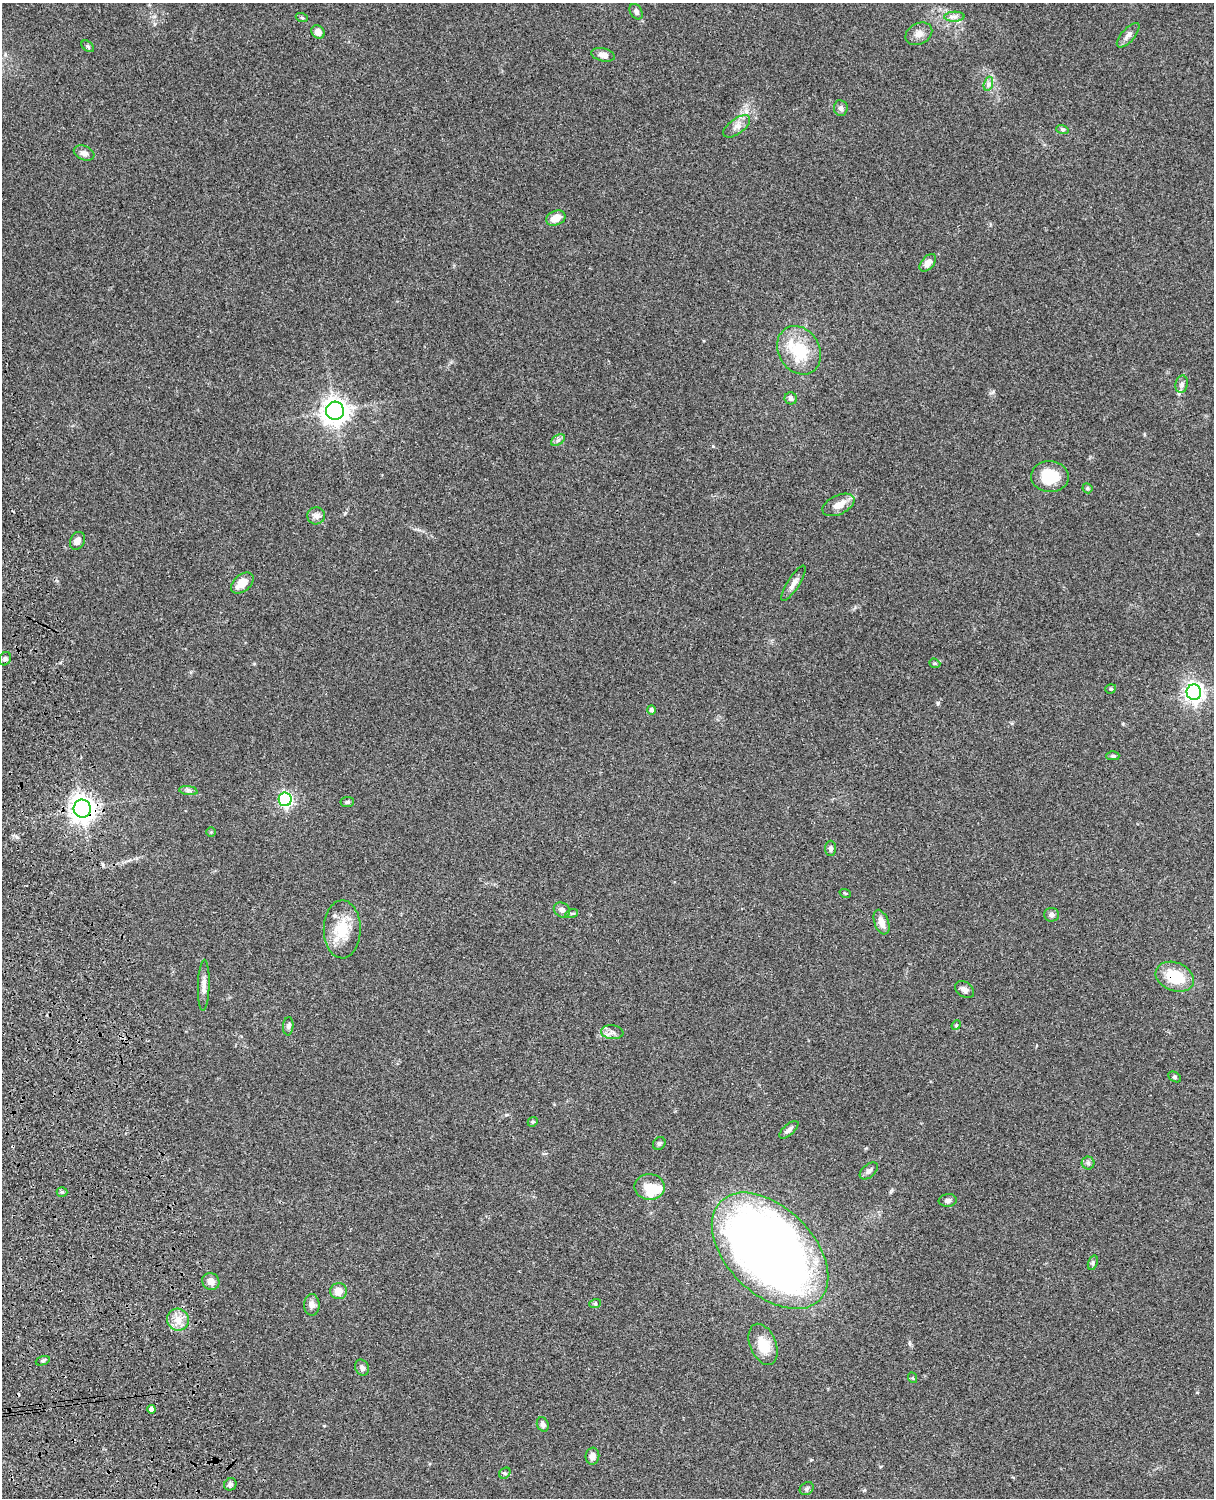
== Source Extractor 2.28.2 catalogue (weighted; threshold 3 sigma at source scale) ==
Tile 7 of 4 x 3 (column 3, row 2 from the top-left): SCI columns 2546-3757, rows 1773-3268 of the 5088 x 4927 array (HDU 1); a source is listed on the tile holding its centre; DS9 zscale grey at full resolution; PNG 1216 x 1500 px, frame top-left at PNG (2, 3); each listed source drawn as its Kron ellipse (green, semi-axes under 4 px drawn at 4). Shown black and unused: <1% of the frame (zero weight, under 3 of 4 exposures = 6% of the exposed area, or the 3 px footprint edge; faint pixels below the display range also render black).
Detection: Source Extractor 2.28.2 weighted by HDU 2 'WHT'; one run over the whole footprint, this tile lists its part. Background 0.0838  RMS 0.006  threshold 0.0269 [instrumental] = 3 sigma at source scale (4.5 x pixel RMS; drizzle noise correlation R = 1.50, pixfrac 1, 0.05/0.05 arcsec/px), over >= 5 px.
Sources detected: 82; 1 cosmic-ray / hot-pixel residue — neither listed nor drawn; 4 inside a brighter listed object's ellipse — not listed separately; the other 77 listed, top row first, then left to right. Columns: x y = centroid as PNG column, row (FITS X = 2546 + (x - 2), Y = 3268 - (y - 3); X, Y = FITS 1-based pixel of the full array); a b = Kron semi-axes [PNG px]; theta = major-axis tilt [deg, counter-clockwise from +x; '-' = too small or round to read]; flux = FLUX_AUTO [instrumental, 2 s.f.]
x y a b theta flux
636 12 8 5 -59 2
954 17 10 5 1 2.1
302 18 6 4 -19 0.71
318 32 7 6 - 3.7
919 34 14 10 27 4
1128 35 15 6 48 3.3
88 46 7 5 -41 0.98
603 55 12 6 -13 3.9
988 84 7 4 72 1.5
841 108 8 6 -83 2
737 126 16 7 36 3.9
1062 129 6 4 -19 0.95
84 153 11 7 -20 2.7
556 218 10 7 21 6.5
928 263 10 6 51 3.7
799 350 25 20 -59 26
1182 384 9 6 79 1.8
791 398 6 6 - 1.7
335 411 9 9 - 550
558 440 8 5 34 1.5
1050 477 19 15 -2 19
1087 488 5 5 - 1.1
838 505 17 9 25 6.4
316 516 9 8 - 2.9
77 541 9 7 64 3.2
242 583 13 8 40 7.3
794 583 20 6 58 3.8
5 659 7 6 - 1.4
935 663 6 4 -20 0.74
1111 689 5 4 - 0.82
1194 692 8 7 - 310
651 710 5 4 - 1.6
1113 756 6 4 1 1.2
188 791 9 4 -8 1.5
285 799 7 6 - 120
347 802 7 5 9 1.1
82 809 9 8 - 540
211 832 5 4 - 0.59
831 848 8 5 -90 1.7
845 893 6 3 -18 0.65
562 910 8 7 - 2.3
572 913 6 4 18 0.84
1052 915 7 6 - 2.1
881 922 13 7 -70 4.8
342 929 29 18 90 18
1175 977 20 14 -22 21
204 985 25 6 88 3.9
965 990 10 7 -34 2.7
956 1025 5 4 - 0.68
288 1026 9 5 85 1.4
612 1032 11 7 -5 2.8
1174 1077 7 5 -27 1
533 1122 5 4 - 0.88
789 1130 12 5 41 2.1
659 1143 7 6 - 1.3
1088 1163 6 6 - 1.4
869 1171 11 6 41 2.1
649 1187 15 13 -2 8.5
62 1192 5 5 - 0.89
948 1200 9 6 7 2
770 1251 70 43 -45 610
1093 1263 7 4 72 1.2
211 1281 9 8 - 3.8
339 1291 8 8 - 6
595 1304 6 4 19 0.72
312 1305 11 7 -90 3.1
178 1320 11 11 - 6.6
763 1344 21 13 -68 12
43 1361 7 4 19 1
362 1368 8 6 -64 2.2
913 1378 5 3 - 0.53
151 1409 4 4 - 2.6
543 1424 7 5 -67 1.6
592 1456 8 7 - 3.3
505 1473 6 5 - 0.94
230 1484 6 6 - 1.5
807 1489 7 6 - 1.3
Overlapping masked pixels (flux is a lower limit): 2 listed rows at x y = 82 809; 1175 977
Unlisted compact peaks at least as high as the median listed source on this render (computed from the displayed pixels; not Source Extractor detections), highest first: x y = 938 703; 713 446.